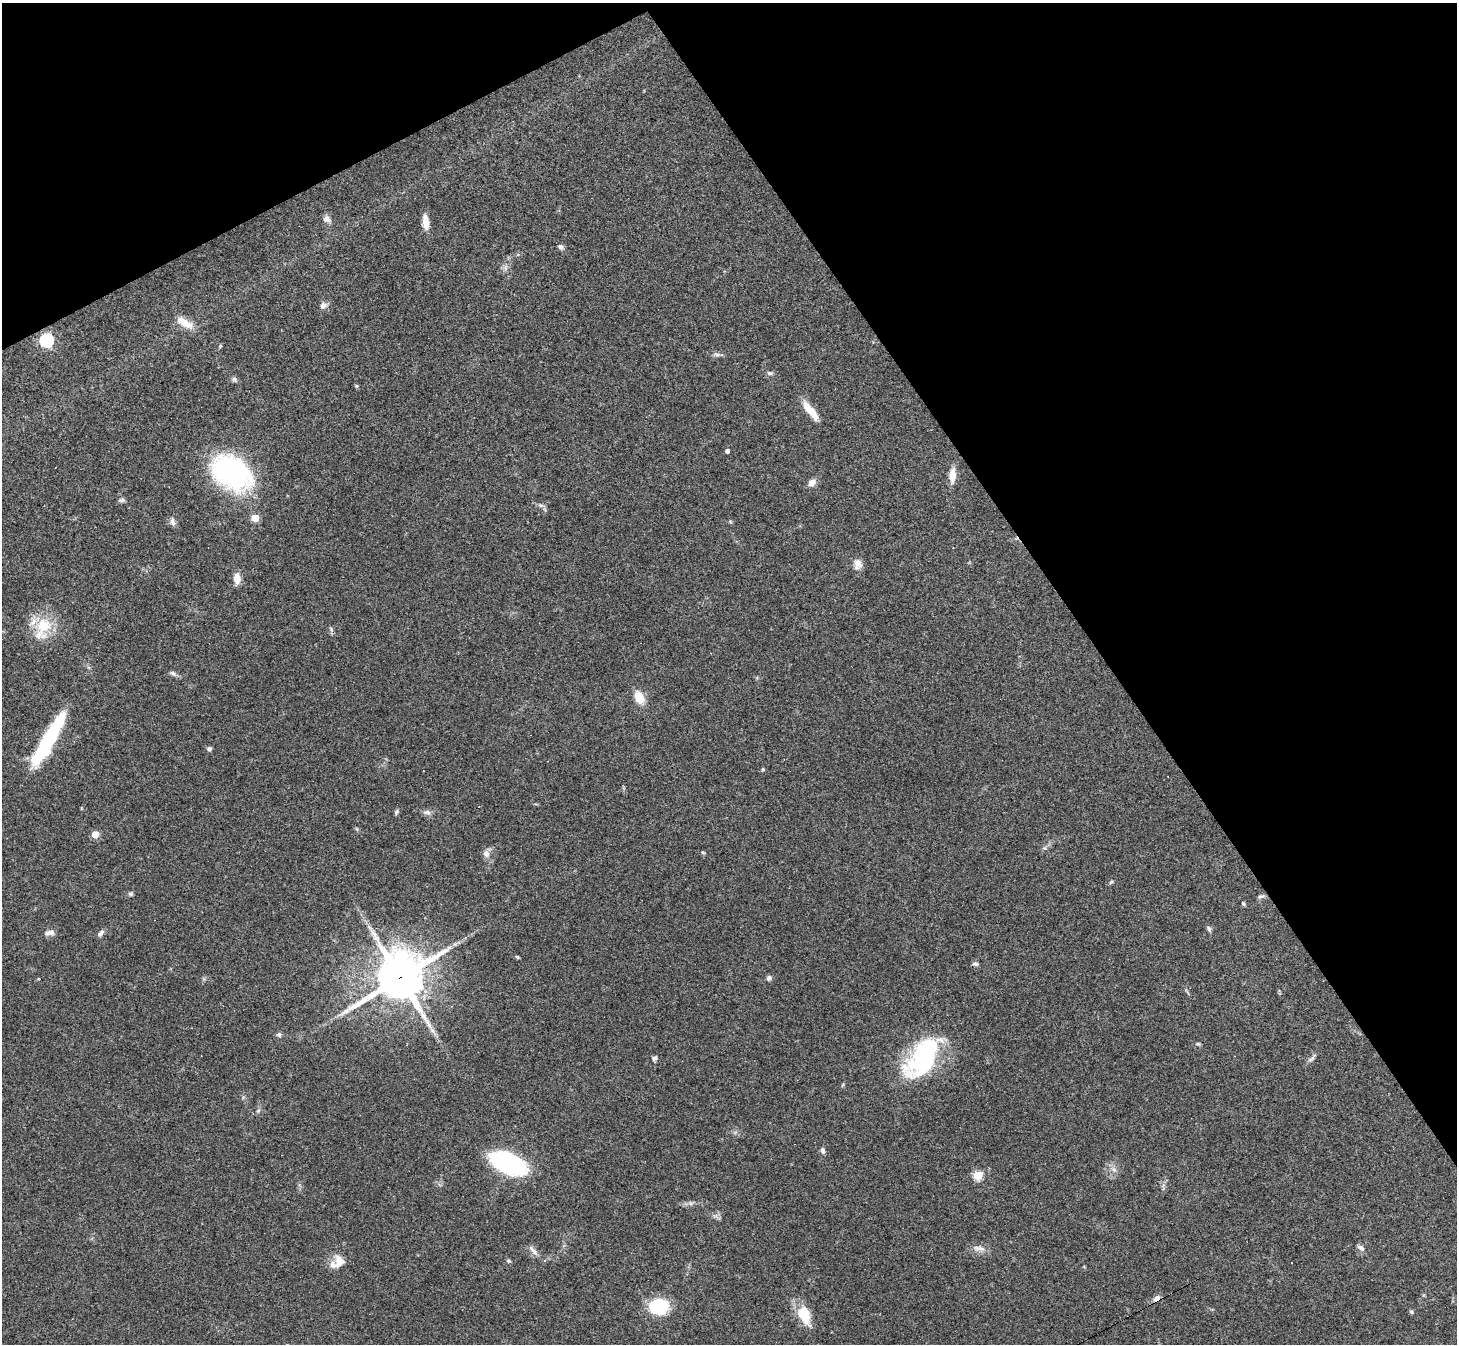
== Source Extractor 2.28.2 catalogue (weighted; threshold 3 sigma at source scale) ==
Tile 3 of 4 x 4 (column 3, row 1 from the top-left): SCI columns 2910-4364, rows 4180-5521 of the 5818 x 5810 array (HDU 1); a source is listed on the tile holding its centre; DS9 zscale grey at full resolution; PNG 1459 x 1346 px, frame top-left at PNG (2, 3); no overlay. Shown black and unused: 30% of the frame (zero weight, under 3 of 4 exposures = <1% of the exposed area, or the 3 px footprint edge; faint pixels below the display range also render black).
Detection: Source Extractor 2.28.2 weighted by HDU 2 'WHT'; one run over the whole footprint, this tile lists its part. Background 0.0538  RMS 0.0051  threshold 0.0228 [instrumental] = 3 sigma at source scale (4.5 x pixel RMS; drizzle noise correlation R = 1.50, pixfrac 1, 0.05/0.05 arcsec/px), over >= 5 px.
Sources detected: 80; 1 inside a brighter object's white glare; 3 cosmic-ray / hot-pixel residue — not listed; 4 inside a brighter listed object's ellipse — not listed separately; the other 72 listed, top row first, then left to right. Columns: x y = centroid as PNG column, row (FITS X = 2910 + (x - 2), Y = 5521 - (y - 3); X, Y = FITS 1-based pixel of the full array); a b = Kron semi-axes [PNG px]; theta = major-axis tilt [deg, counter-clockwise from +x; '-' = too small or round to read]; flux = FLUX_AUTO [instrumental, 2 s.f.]
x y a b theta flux
327 219 11 9 -36 2.5
426 222 17 7 -83 5.5
560 247 7 6 - 1.4
505 268 7 5 -90 1.3
323 305 9 8 - 2.3
184 323 25 9 -33 8
46 340 6 6 - 90
220 346 5 4 - 0.57
716 354 9 5 -26 1.2
770 373 8 5 -1 1.2
234 379 8 6 -34 1.2
356 386 5 4 - 0.68
810 410 27 7 -51 8.6
727 451 4 4 - 1.5
232 473 40 27 -34 97
952 475 13 6 85 7.6
812 482 8 7 - 3.7
122 500 9 5 6 1.1
541 505 10 5 -18 1.3
255 518 5 5 - 12
730 521 6 4 -20 0.59
173 522 11 6 -70 1.9
858 564 15 10 89 3.7
237 578 11 7 -88 5.5
43 625 29 23 88 17
331 629 7 4 -47 0.9
172 673 8 6 -22 1.5
639 697 13 8 -65 9.3
48 740 66 12 60 46
209 749 5 5 - 1.3
763 769 5 4 - 0.67
396 812 8 5 62 0.96
427 812 11 7 -13 2
357 829 6 4 -71 0.62
95 834 5 5 - 12
703 852 6 4 -21 0.69
486 854 11 9 -78 2.8
1111 882 7 4 44 0.69
131 894 6 6 - 0.96
1260 897 10 5 19 1.2
1243 903 6 4 -63 0.7
1209 929 9 5 -61 1.2
50 933 13 7 8 2.6
101 933 10 5 49 1.8
373 933 16 7 -48 3.8
455 944 8 5 44 1.3
517 957 5 4 - 0.66
975 964 7 5 -11 1.3
400 978 17 15 37 2000
769 978 6 6 - 1.4
38 979 4 3 - 0.45
279 1035 6 6 - 1.2
1198 1044 7 4 -9 0.8
654 1058 7 5 66 1.2
1312 1058 14 5 43 1.7
923 1062 52 28 36 55
243 1097 5 5 - 0.81
258 1111 6 5 - 0.94
823 1151 8 5 -80 1.5
508 1163 32 17 -25 72
1114 1169 9 5 -20 1.8
978 1175 5 5 - 29
690 1203 8 5 -12 1.4
979 1248 20 7 -11 3.3
1361 1248 10 6 -36 1.8
533 1251 19 5 -49 2.4
508 1261 6 5 - 0.73
340 1262 27 10 23 5.8
1157 1298 11 6 36 2.3
659 1306 13 10 2 43
1411 1312 6 4 -66 0.76
804 1315 27 15 -69 11
Overlapping masked pixels (flux is a lower limit): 2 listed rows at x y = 400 978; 1157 1298